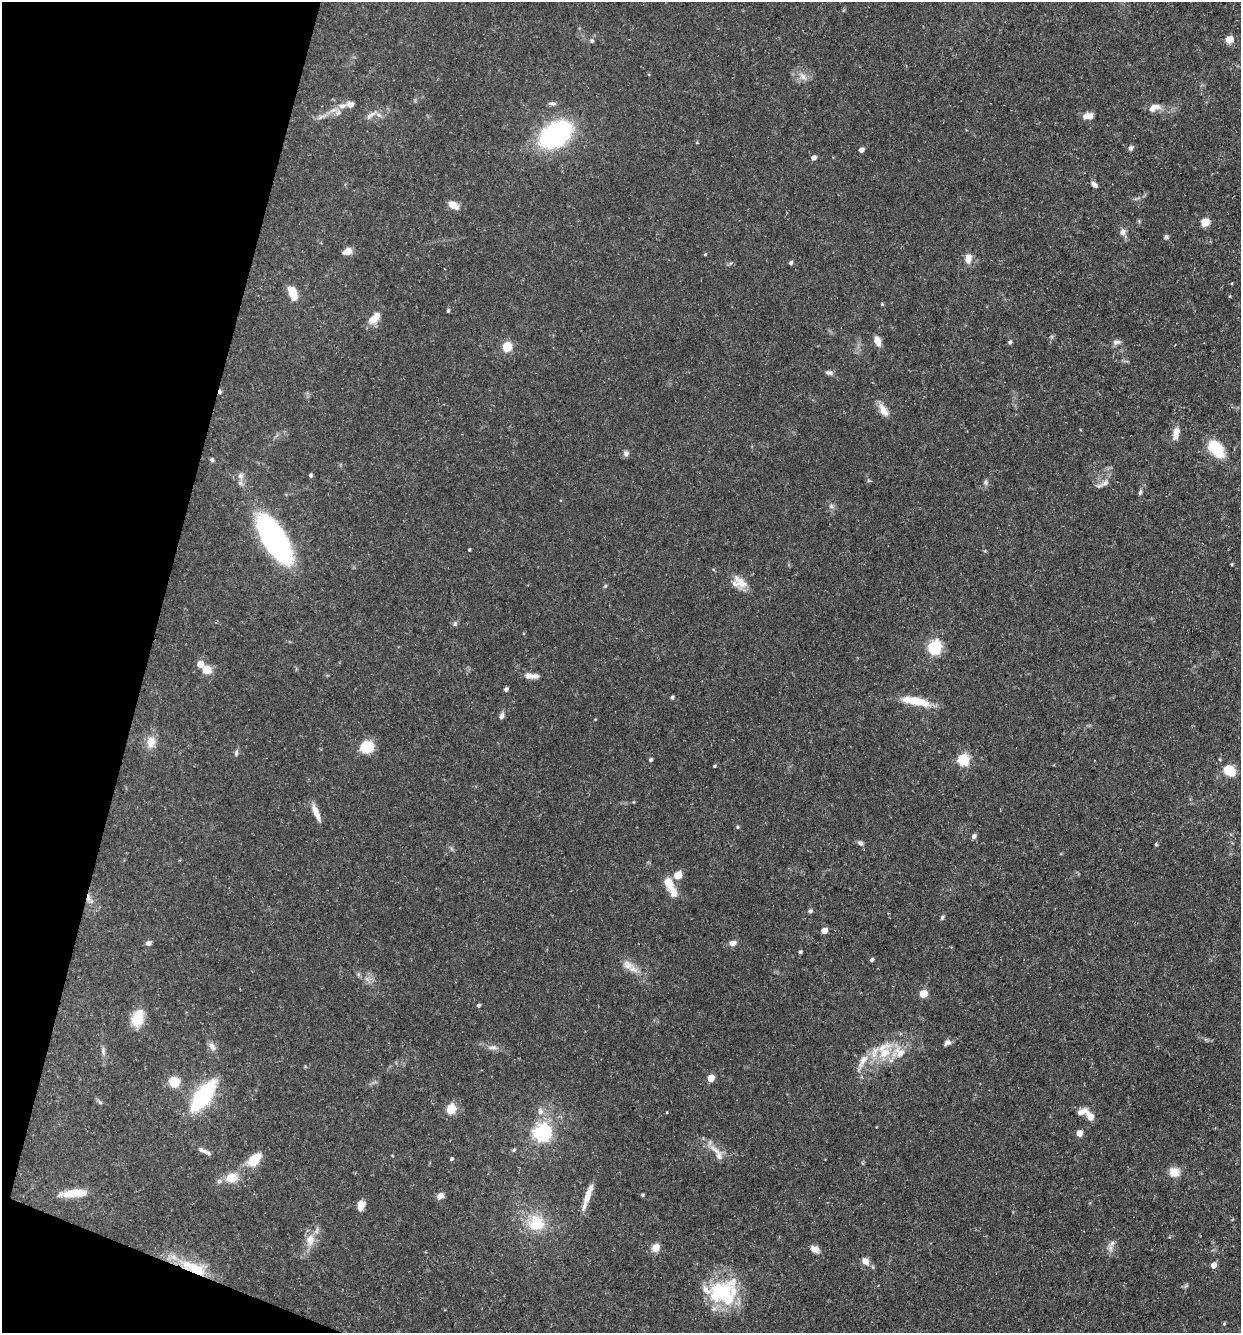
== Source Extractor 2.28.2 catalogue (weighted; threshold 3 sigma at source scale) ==
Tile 9 of 4 x 4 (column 1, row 3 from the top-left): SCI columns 258-1496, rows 1332-2662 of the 5340 x 5325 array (HDU 1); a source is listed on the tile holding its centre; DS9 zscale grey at full resolution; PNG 1243 x 1335 px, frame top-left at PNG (2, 2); no overlay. Shown black and unused: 13% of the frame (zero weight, under 3 of 5 exposures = <1% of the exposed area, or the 3 px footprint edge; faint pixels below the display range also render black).
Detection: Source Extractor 2.28.2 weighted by HDU 2 'WHT'; one run over the whole footprint, this tile lists its part. Background 0.0954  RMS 0.0044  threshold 0.0199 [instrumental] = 3 sigma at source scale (4.5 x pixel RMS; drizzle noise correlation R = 1.50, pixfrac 1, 0.05/0.05 arcsec/px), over >= 5 px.
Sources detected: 138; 1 cosmic-ray / hot-pixel residue — not listed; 15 inside a brighter listed object's ellipse — not listed separately; the other 122 listed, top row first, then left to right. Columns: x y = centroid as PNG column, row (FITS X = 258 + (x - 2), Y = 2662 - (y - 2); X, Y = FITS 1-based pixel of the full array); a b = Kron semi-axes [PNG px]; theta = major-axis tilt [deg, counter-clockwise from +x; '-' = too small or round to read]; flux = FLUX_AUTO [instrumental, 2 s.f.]
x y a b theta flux
1229 39 8 8 - 4
592 41 6 6 - 0.91
803 76 15 7 -48 2.9
553 104 10 6 -4 1.3
342 106 11 7 18 2.9
1154 108 15 8 22 3.9
372 114 18 6 32 2.6
322 116 20 5 21 2.9
1088 116 11 7 10 4.1
556 134 28 19 33 75
1130 148 6 5 - 1.3
861 150 5 4 - 2
814 158 5 4 - 2.4
1094 184 9 5 -43 1.6
453 205 11 7 -29 5.2
1205 222 5 5 - 15
1123 232 9 8 - 2.2
1166 237 6 6 - 0.92
347 251 9 7 24 3.4
705 254 4 3 - 0.44
968 258 12 8 77 4
791 263 5 4 - 0.91
292 293 13 7 -68 9.4
882 304 4 4 - 0.48
448 311 5 4 - 0.77
374 318 16 8 46 6
1052 337 6 4 -72 0.61
877 341 10 6 -68 4.3
1010 342 5 5 - 0.87
1116 342 11 7 5 1.7
507 347 5 5 - 27
829 373 11 6 -14 1.4
883 410 19 9 -57 4.3
1176 433 17 7 76 3.9
1216 449 21 13 -48 16
626 453 8 7 - 1.4
212 460 5 4 - 0.81
311 475 4 4 - 0.88
241 476 9 8 - 2.2
985 482 7 7 - 1.1
1105 483 12 7 34 2.6
1140 492 8 5 75 0.95
831 506 8 6 -16 1.3
274 539 53 21 -59 91
469 550 3 2 - 0.45
1232 564 5 3 - 0.42
739 583 20 14 -31 6.2
605 586 5 4 - 0.6
455 624 7 6 - 0.99
934 648 6 6 - 79
206 670 9 8 - 6.7
528 676 11 7 -8 2.8
506 689 4 4 - 1.2
672 697 5 4 - 0.74
916 701 34 9 -12 11
501 716 10 6 66 1.6
151 742 13 10 83 5.7
367 747 12 10 14 14
236 753 9 5 76 1.1
650 760 5 4 - 0.76
963 760 6 5 - 51
714 766 4 3 - 0.51
1229 771 11 8 -40 12
315 810 16 8 -67 3.7
738 827 5 4 - 0.54
974 836 6 5 - 1.5
860 843 8 6 -44 1.3
1156 844 4 4 - 0.5
678 875 9 8 - 5
669 883 19 11 -69 6.5
89 899 16 7 -66 3.1
810 911 6 5 - 0.94
942 917 6 5 - 0.78
824 931 5 4 - 5.2
148 943 7 5 19 1.5
732 943 8 6 12 2.4
800 952 5 4 - 0.67
872 960 4 3 - 1.1
628 965 18 12 -31 4.9
367 979 7 6 - 1.6
923 994 5 5 - 13
478 1005 4 4 - 0.78
137 1019 18 16 74 8.5
947 1043 9 7 24 1.6
212 1046 12 7 -54 2.4
492 1047 14 7 -3 2.4
103 1051 13 6 -84 1.8
884 1053 32 14 52 15
862 1062 30 8 61 6.3
711 1078 5 5 - 7.7
174 1082 9 9 - 10
203 1096 37 15 53 37
100 1102 7 5 -31 0.8
451 1109 6 5 - 26
540 1111 11 8 -88 2.7
667 1112 4 3 - 0.31
1082 1112 14 7 24 3.5
1090 1117 9 6 -59 4.5
541 1133 7 6 - 170
1079 1133 5 5 - 4.7
514 1150 6 4 23 0.67
715 1150 27 8 -35 5.4
203 1151 17 5 -21 2
451 1159 4 3 - 0.74
254 1160 15 9 48 12
1174 1172 12 10 -11 5.6
231 1178 14 11 19 7.2
74 1193 32 9 5 9
588 1194 30 7 70 6.4
642 1195 4 4 - 0.52
440 1196 9 6 43 2.7
361 1205 10 8 78 4
536 1223 25 23 -6 17
310 1240 18 12 85 6.2
1112 1243 12 6 37 2
656 1248 10 8 47 3.9
815 1249 12 8 -30 2.9
865 1261 10 8 -52 3.1
1213 1265 5 4 - 3.9
195 1269 34 15 -18 17
723 1292 35 29 10 35
1224 1324 4 4 - 0.47
Overlapping masked pixels (flux is a lower limit): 2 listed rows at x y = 89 899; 195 1269